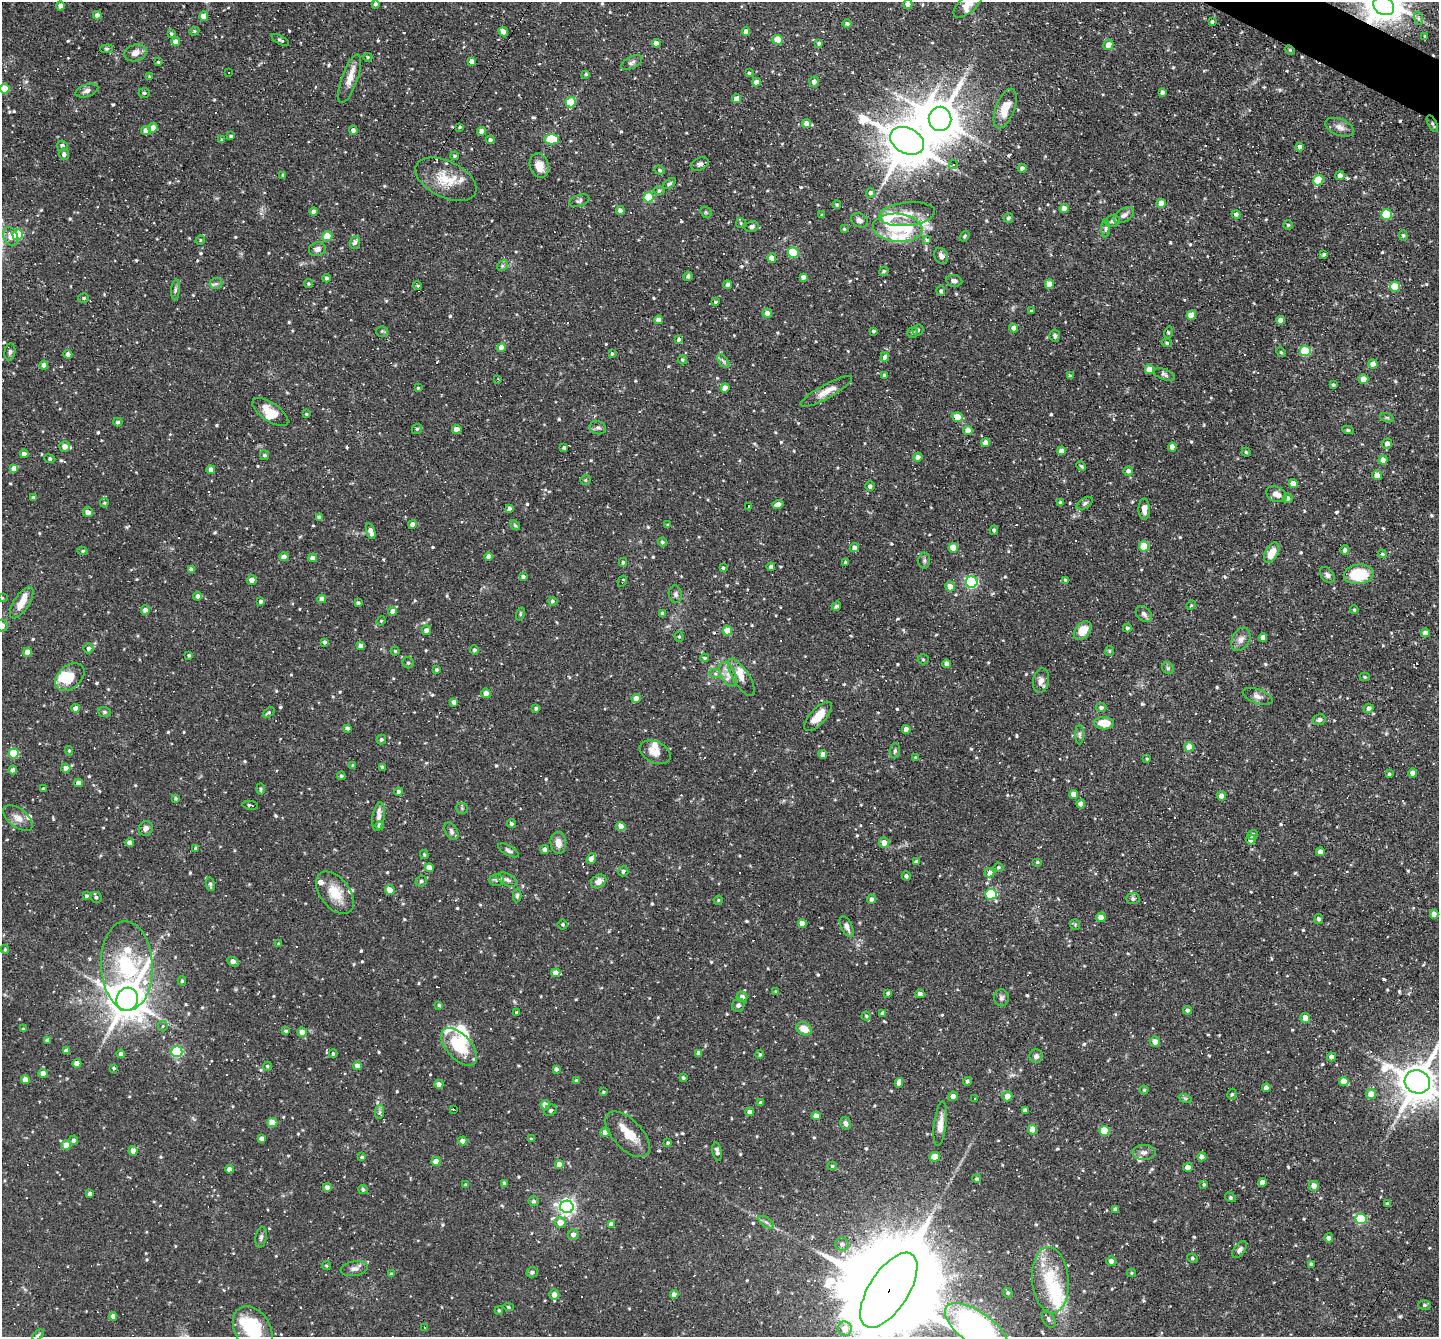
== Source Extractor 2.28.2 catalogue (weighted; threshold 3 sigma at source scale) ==
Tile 10 of 4 x 4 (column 2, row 3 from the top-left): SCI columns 1439-2875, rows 1614-2948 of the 5750 x 5760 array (HDU 1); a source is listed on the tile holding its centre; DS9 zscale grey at full resolution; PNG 1441 x 1339 px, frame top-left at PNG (2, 2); each listed source drawn as its Kron ellipse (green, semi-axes under 4 px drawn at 4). Shown black and unused: <1% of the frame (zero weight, under 3 of 4 exposures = <1% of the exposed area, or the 3 px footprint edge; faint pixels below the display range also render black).
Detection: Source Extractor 2.28.2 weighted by HDU 2 'WHT'; one run over the whole footprint, this tile lists its part. Background 0.0762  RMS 0.0046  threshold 0.0208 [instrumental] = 3 sigma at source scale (4.5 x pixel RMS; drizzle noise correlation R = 1.50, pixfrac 1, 0.05/0.05 arcsec/px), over >= 5 px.
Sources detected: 798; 4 inside a brighter object's white glare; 64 cosmic-ray / hot-pixel residue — neither listed nor drawn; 25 inside a brighter listed object's ellipse — not listed separately; of the other 705, all 500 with FLUX_AUTO >= 0.558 (the completeness limit of this list) listed and drawn (205 fainter detections not listed), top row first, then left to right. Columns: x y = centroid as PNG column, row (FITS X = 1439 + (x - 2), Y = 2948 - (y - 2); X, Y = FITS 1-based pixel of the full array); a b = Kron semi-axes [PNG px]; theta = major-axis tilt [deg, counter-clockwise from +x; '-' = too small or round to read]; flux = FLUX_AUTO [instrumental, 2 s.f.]
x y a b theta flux
375 4 4 3 - 0.97
908 4 5 4 - 3.6
968 4 18 8 42 4.6
60 6 4 4 - 3.3
1384 6 11 8 -31 180
97 15 4 4 - 2.1
204 16 5 4 - 5.2
1418 18 7 4 -71 0.96
1212 21 4 3 - 0.84
847 23 4 4 - 1
194 31 5 4 - 0.68
503 32 5 4 - 4.5
746 32 4 4 - 3.7
171 34 3 3 - 0.57
1425 36 4 3 - 0.59
280 40 9 3 -28 0.79
778 40 5 5 - 10
176 42 4 4 - 4
656 43 4 4 - 3
819 43 3 3 - 1.1
1108 45 5 5 - 3.4
106 49 6 4 5 0.67
1290 50 5 3 - 0.56
135 53 11 8 17 3.3
368 57 4 4 - 0.59
472 61 4 4 - 2.6
158 62 3 3 - 0.59
632 63 11 6 27 1.4
229 73 3 2 - 0.88
749 73 3 3 - 0.63
586 74 3 3 - 0.7
149 77 4 3 - 0.62
350 79 25 8 70 4.9
756 82 4 4 - 2.7
814 82 5 4 - 2.1
5 89 5 4 - 11
87 91 12 6 19 1.9
1162 92 4 4 - 1.5
144 93 6 5 - 0.76
737 98 4 4 - 3.1
571 102 5 5 - 21
1005 108 21 9 69 7.3
940 119 12 11 - 1400
807 123 4 4 - 3.7
1432 124 9 4 -63 0.93
460 127 3 3 - 0.62
1340 127 15 8 -21 2.9
153 128 5 4 - 3.3
146 130 5 4 - 2.6
353 130 4 4 - 1.7
482 131 4 4 - 2.9
231 136 3 3 - 0.79
552 139 7 5 -1 25
222 140 4 3 - 0.79
490 140 4 4 - 1.5
907 141 18 12 -28 2000
62 146 5 5 - 1.4
1300 147 4 4 - 2.7
64 154 6 5 - 1.4
455 156 4 3 - 0.59
700 164 9 6 27 1.5
953 165 5 4 - 0.68
539 166 12 9 -72 5.2
1022 168 4 4 - 1.6
660 170 5 4 - 0.57
283 175 4 4 - 0.63
1340 175 4 4 - 2.5
446 179 33 18 -26 12
1318 180 5 5 - 14
669 184 7 4 36 0.83
659 190 6 4 0 0.67
871 193 5 4 - 1.2
649 197 5 5 - 20
579 201 10 5 20 1.3
1161 203 5 4 - 5.6
837 205 4 4 - 0.58
1064 208 4 4 - 3
620 210 4 4 - 2.1
314 212 4 4 - 2.2
706 212 6 5 - 0.72
907 214 28 11 6 8.2
1236 214 4 4 - 1.5
1386 214 5 5 - 21
822 215 3 3 - 0.74
1124 215 11 6 34 2
1008 218 5 4 - 1.1
859 220 9 6 -32 2
1112 221 7 5 17 1.1
741 223 5 4 - 0.58
1288 225 5 5 - 0.69
752 226 7 5 15 1.4
898 228 25 14 -5 13
844 229 4 4 - 0.57
1105 229 9 4 89 1.1
18 235 5 5 - 27
1403 235 5 4 - 0.64
11 236 10 7 -64 4.2
327 236 5 5 - 12
965 236 6 4 55 0.69
926 239 4 3 - 2.2
200 240 5 4 - 0.62
355 242 6 5 - 1.3
317 249 8 7 - 2.2
793 253 5 5 - 22
1324 254 4 3 - 0.94
941 256 8 6 -60 2.3
772 258 4 4 - 3
502 266 6 4 46 0.77
884 271 5 4 - 0.78
688 276 5 4 - 1
803 277 4 4 - 1.7
326 278 4 4 - 0.98
954 281 8 5 -9 1.3
216 283 6 5 - 1.2
308 283 4 4 - 0.61
1049 284 4 4 - 5.1
728 285 4 4 - 1.5
418 286 4 4 - 0.62
1395 287 5 5 - 16
175 290 10 4 85 1
941 291 5 4 - 0.99
84 298 5 4 - 0.66
715 302 4 3 - 0.68
1031 311 4 3 - 0.58
767 313 5 4 - 3.3
1191 315 5 4 - 8.7
658 320 4 4 - 2.9
1280 320 4 4 - 2.7
1014 328 4 4 - 2.9
918 330 5 5 - 0.74
382 331 5 5 - 0.83
873 331 3 3 - 0.8
913 332 5 5 - 0.89
1168 332 6 4 72 0.64
1055 336 6 5 - 0.89
678 340 4 4 - 1.5
1167 343 5 4 - 0.76
501 348 4 4 - 4.9
1305 351 5 5 - 25
10 352 8 5 82 1.2
1281 352 5 4 - 0.63
68 354 4 4 - 1.8
612 354 4 3 - 0.77
885 357 4 4 - 2.8
682 360 4 4 - 0.64
723 361 8 4 -52 1
1373 364 5 4 - 4.1
44 365 4 4 - 1.9
1150 369 5 4 - 6.7
884 375 4 3 - 0.83
1164 375 11 5 -21 1.2
1070 376 3 3 - 0.69
498 379 3 2 - 0.6
1364 379 5 4 - 5.3
1333 385 4 3 - 0.66
418 388 3 3 - 0.58
725 388 4 4 - 3.8
826 391 29 7 29 4.9
270 412 21 9 -34 6.9
306 414 3 3 - 0.62
957 417 5 4 - 6.7
1387 418 7 4 -19 0.81
118 422 4 3 - 0.84
598 428 8 6 -19 1.4
417 429 5 4 - 0.68
457 429 4 4 - 3.8
1348 430 6 4 -8 0.96
968 431 4 4 - 3.5
986 443 4 4 - 4.4
1387 443 5 5 - 1.7
65 446 5 5 - 3.9
564 447 3 3 - 0.82
1172 447 4 4 - 3
1062 451 4 4 - 3.7
1246 452 4 4 - 0.7
24 454 4 4 - 2.1
264 455 5 4 - 1.1
918 457 4 4 - 1.8
50 459 5 4 - 0.83
1383 460 4 4 - 4
1081 466 5 3 - 0.64
14 468 4 4 - 3.7
211 469 4 4 - 3.1
1128 471 5 4 - 1.8
1377 475 5 4 - 3.6
585 480 5 4 - 0.67
1293 484 4 4 - 4.8
870 486 5 5 - 1.2
1276 494 11 7 -21 2.7
34 497 4 3 - 1.1
1288 498 5 5 - 1.5
104 503 4 4 - 0.57
1061 503 4 3 - 1.7
1085 503 9 5 31 1.1
778 505 6 4 15 3.7
749 507 3 3 - 2
509 508 4 4 - 1.3
1144 509 10 5 -88 3
88 512 5 4 - 2.4
319 517 4 4 - 1.7
412 524 4 4 - 2.7
515 525 5 4 - 0.6
668 525 3 3 - 0.73
994 530 5 3 - 0.74
371 531 8 4 -74 3.4
662 542 4 4 - 0.89
1144 546 5 5 - 17
854 548 5 4 - 2.2
953 548 5 4 - 8.9
1345 550 5 4 - 1.3
83 551 5 4 - 0.74
1272 553 11 6 61 6.4
1382 554 4 4 - 0.65
284 557 4 4 - 3
489 557 4 4 - 2.6
313 558 5 4 - 2.5
924 561 8 6 -89 0.98
623 562 4 4 - 0.82
846 562 3 3 - 0.93
771 567 4 3 - 1.5
723 568 3 3 - 0.59
191 569 4 4 - 1.5
1358 574 15 10 6 16
1327 575 9 6 -51 1.4
523 577 4 4 - 1.1
252 580 4 4 - 3.3
1065 580 3 3 - 0.71
622 581 6 3 62 0.81
972 582 6 5 - 69
950 586 5 4 - 3.3
675 594 8 6 -80 1.3
198 596 4 4 - 2.2
2 598 3 3 - 0.85
322 599 4 4 - 3
261 601 4 3 - 1.1
552 601 5 4 - 0.79
22 603 18 7 57 5.9
358 603 4 3 - 1.2
1191 605 5 4 - 0.6
836 606 5 4 - 0.81
145 610 4 4 - 1.9
1354 610 4 3 - 0.57
393 611 4 4 - 3.1
662 613 4 3 - 1
520 614 7 4 72 0.62
1144 614 9 6 -43 1.5
381 621 5 4 - 0.58
2 626 6 6 - 3.9
1127 628 4 4 - 0.91
426 630 5 4 - 2.2
727 630 5 5 - 11
1083 631 11 7 49 6
1425 633 4 4 - 2.9
679 637 5 4 - 0.58
1263 637 4 4 - 2.2
1241 639 12 8 61 2.8
325 642 4 4 - 1.2
361 646 4 4 - 3.1
89 648 5 5 - 1.2
474 650 4 4 - 1
395 651 4 4 - 0.63
1109 651 5 4 - 0.58
27 652 4 4 - 4.3
189 655 4 3 - 0.81
704 658 4 3 - 0.61
923 659 5 5 - 0.63
408 663 5 5 - 0.89
947 664 4 4 - 2.2
1168 668 6 5 - 0.84
437 670 4 3 - 0.85
715 673 6 4 -18 0.76
728 674 13 7 -62 3.2
70 677 16 11 40 10
741 677 21 8 -58 4.1
1365 677 5 4 - 0.6
1041 681 12 8 78 2.6
486 693 5 4 - 3
1258 696 15 7 -20 2.3
636 698 4 4 - 3.3
454 702 4 4 - 2
76 708 4 4 - 2.9
536 708 4 3 - 0.91
1101 708 5 4 - 1.3
1368 708 5 4 - 1.8
104 712 6 5 - 0.76
269 712 6 4 36 0.74
818 716 18 8 47 7.6
1319 720 6 5 - 1.3
1104 723 10 6 -3 7.3
348 728 4 4 - 1.1
906 729 4 4 - 2.9
1079 734 10 4 90 1
381 740 5 4 - 0.94
1189 747 4 4 - 7.1
69 751 5 4 - 0.67
895 751 7 5 87 0.92
655 752 16 10 -25 4.7
14 753 5 5 - 26
823 754 4 4 - 3.3
916 757 4 3 - 0.63
1147 759 4 4 - 0.56
353 765 4 4 - 0.88
382 767 3 3 - 1.1
66 768 4 4 - 2.7
13 770 4 4 - 1.3
1413 773 4 4 - 3.5
1389 774 4 3 - 0.61
341 776 4 4 - 0.69
78 783 4 4 - 3.2
43 789 4 3 - 0.71
260 789 6 4 -89 0.81
399 792 4 4 - 1.4
1074 794 4 4 - 3.9
1221 796 4 4 - 2.5
176 798 4 4 - 0.75
1081 804 4 4 - 3.5
250 805 8 3 -9 0.73
462 808 6 5 - 0.83
379 816 14 6 81 2.2
18 818 17 9 -38 3.6
511 824 4 4 - 0.97
380 825 4 4 - 2.3
621 826 5 4 - 3.3
146 828 7 6 - 1.9
451 831 9 6 -59 1.3
1252 835 5 4 - 1.7
1251 839 5 5 - 2.8
130 842 4 4 - 3
558 843 11 8 -86 3.9
884 843 5 5 - 3.7
196 848 4 3 - 1.1
508 850 11 5 -30 1.3
545 850 4 4 - 2.8
1320 852 4 4 - 2.8
424 855 4 3 - 0.58
591 859 6 4 54 3.6
916 862 4 4 - 1.5
1037 862 5 4 - 0.69
998 867 5 5 - 0.68
429 868 4 4 - 3.7
623 871 5 5 - 1.2
989 873 5 5 - 3.2
906 876 5 4 - 1.1
497 880 7 6 - 1.2
507 880 11 5 -25 1.6
421 881 6 5 - 0.8
599 881 8 6 34 3
210 884 7 4 -82 1.1
390 890 5 4 - 4.2
335 893 24 14 -52 10
991 894 6 5 - 28
86 896 3 3 - 0.7
517 896 6 4 87 0.88
96 897 6 5 - 1.1
1133 898 6 5 - 0.86
872 899 4 4 - 1.6
718 900 5 4 - 0.58
1434 914 4 4 - 3.3
1101 917 5 5 - 3.2
1319 919 5 4 - 1.1
563 924 5 5 - 0.68
802 924 4 4 - 3.6
1075 925 5 5 - 0.66
847 927 11 5 -62 1.9
279 944 3 3 - 0.99
5 949 4 3 - 0.57
233 962 6 4 -28 3.1
127 966 45 25 -88 52
556 973 4 4 - 4
182 981 4 4 - 0.68
775 991 3 3 - 0.57
888 993 4 3 - 0.88
920 994 4 4 - 1.5
742 997 5 5 - 2.1
1001 998 8 7 - 1.4
127 999 12 10 66 1400
439 1005 4 4 - 0.69
738 1005 6 6 - 1.3
1187 1010 4 4 - 1.1
517 1013 4 3 - 1.1
883 1013 4 4 - 1.8
866 1016 4 4 - 0.67
1305 1018 5 4 - 4.7
163 1026 5 4 - 0.64
23 1029 3 3 - 0.69
804 1029 8 6 -27 5.5
286 1031 3 3 - 0.71
302 1032 5 4 - 3.7
47 1040 4 3 - 1
1155 1042 5 5 - 3
459 1047 23 12 -48 19
66 1051 4 4 - 1.6
177 1052 5 5 - 45
699 1053 4 4 - 1.9
121 1054 4 4 - 1.7
333 1054 4 3 - 0.7
760 1054 4 4 - 0.68
1036 1056 6 6 - 1.5
1331 1057 4 4 - 2.4
77 1063 4 4 - 4.7
267 1066 4 4 - 0.59
358 1066 4 4 - 4.7
114 1068 3 3 - 0.59
556 1069 4 4 - 1.4
43 1073 4 4 - 3.2
683 1078 3 3 - 0.82
25 1079 4 4 - 3.5
576 1081 4 3 - 0.87
967 1081 4 4 - 0.99
1344 1081 5 4 - 5.7
1417 1082 13 11 -22 1400
899 1083 5 4 - 3.4
439 1084 4 4 - 2.1
1266 1088 4 4 - 2.6
1144 1090 4 4 - 0.58
603 1092 4 3 - 0.56
1232 1094 5 4 - 0.67
1371 1094 5 5 - 5
953 1096 4 4 - 3.4
1007 1096 5 5 - 3
1185 1098 7 4 -19 0.67
974 1099 3 3 - 2.2
761 1103 4 4 - 1.5
545 1105 4 4 - 3.9
453 1109 3 3 - 8.7
550 1110 6 5 - 0.8
1025 1110 4 4 - 2
380 1112 7 4 89 0.94
750 1112 4 4 - 2.9
816 1116 4 4 - 3.6
272 1123 5 4 - 8.5
846 1123 6 5 - 1.2
940 1124 22 6 83 4
1033 1129 5 4 - 6.3
1105 1131 5 5 - 18
605 1132 4 4 - 2.4
628 1134 28 14 -46 9.4
262 1138 4 4 - 2.2
531 1139 4 4 - 0.6
74 1140 5 4 - 1.5
463 1141 4 4 - 2.6
668 1143 3 3 - 0.71
66 1145 4 4 - 6.8
133 1151 5 4 - 3.4
717 1152 9 4 -79 1.6
1144 1152 11 7 0 2.1
362 1157 4 3 - 0.69
935 1157 5 4 - 9.1
1202 1157 4 4 - 3.2
436 1161 4 4 - 3.7
559 1164 4 4 - 4.3
832 1166 4 4 - 0.61
1188 1167 4 4 - 3.8
229 1169 4 4 - 2.6
977 1179 4 4 - 0.84
1262 1182 4 4 - 2.7
504 1183 4 3 - 1.3
1204 1184 4 3 - 0.59
466 1185 4 4 - 0.84
1314 1186 5 5 - 2.9
327 1187 4 4 - 2
363 1189 5 4 - 0.9
90 1194 4 4 - 1.9
1230 1197 5 3 - 0.61
534 1201 5 5 - 1
1387 1203 4 3 - 0.57
567 1207 6 6 - 160
1115 1209 4 4 - 1.2
1361 1219 5 5 - 43
560 1222 5 5 - 4.6
766 1222 9 4 -35 1.2
611 1224 4 4 - 3.9
573 1235 5 5 - 2.1
261 1237 10 5 81 1.4
1329 1238 5 4 - 1.4
842 1244 7 6 - 1.9
1239 1250 10 5 53 1.4
1192 1258 5 3 - 0.69
1111 1261 5 4 - 2.2
1311 1264 4 4 - 1.2
326 1266 4 4 - 0.62
354 1269 14 7 9 2.2
532 1272 6 5 - 1.3
1131 1273 4 4 - 0.56
391 1274 3 3 - 0.76
1050 1280 33 18 -85 21
889 1290 43 19 57 16000
1008 1293 5 4 - 0.96
554 1294 5 5 - 3.2
674 1294 4 4 - 2.5
1425 1305 6 5 - 0.96
508 1307 5 4 - 0.68
499 1310 4 3 - 0.63
113 1316 4 4 - 3.4
1049 1319 9 6 -62 1.3
424 1327 3 3 - 0.81
253 1329 24 17 -58 22
845 1329 7 7 - 4.8
977 1329 37 16 -36 180
38 1335 6 4 45 0.64
Overlapping masked pixels (flux is a lower limit): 6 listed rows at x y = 1384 6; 1290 50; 1432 124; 446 179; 1007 1096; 889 1290
Isophote crosses this tile's border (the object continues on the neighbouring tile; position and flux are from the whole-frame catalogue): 9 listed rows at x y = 968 4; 1384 6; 5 89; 2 598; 2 626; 1417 1082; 889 1290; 253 1329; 977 1329